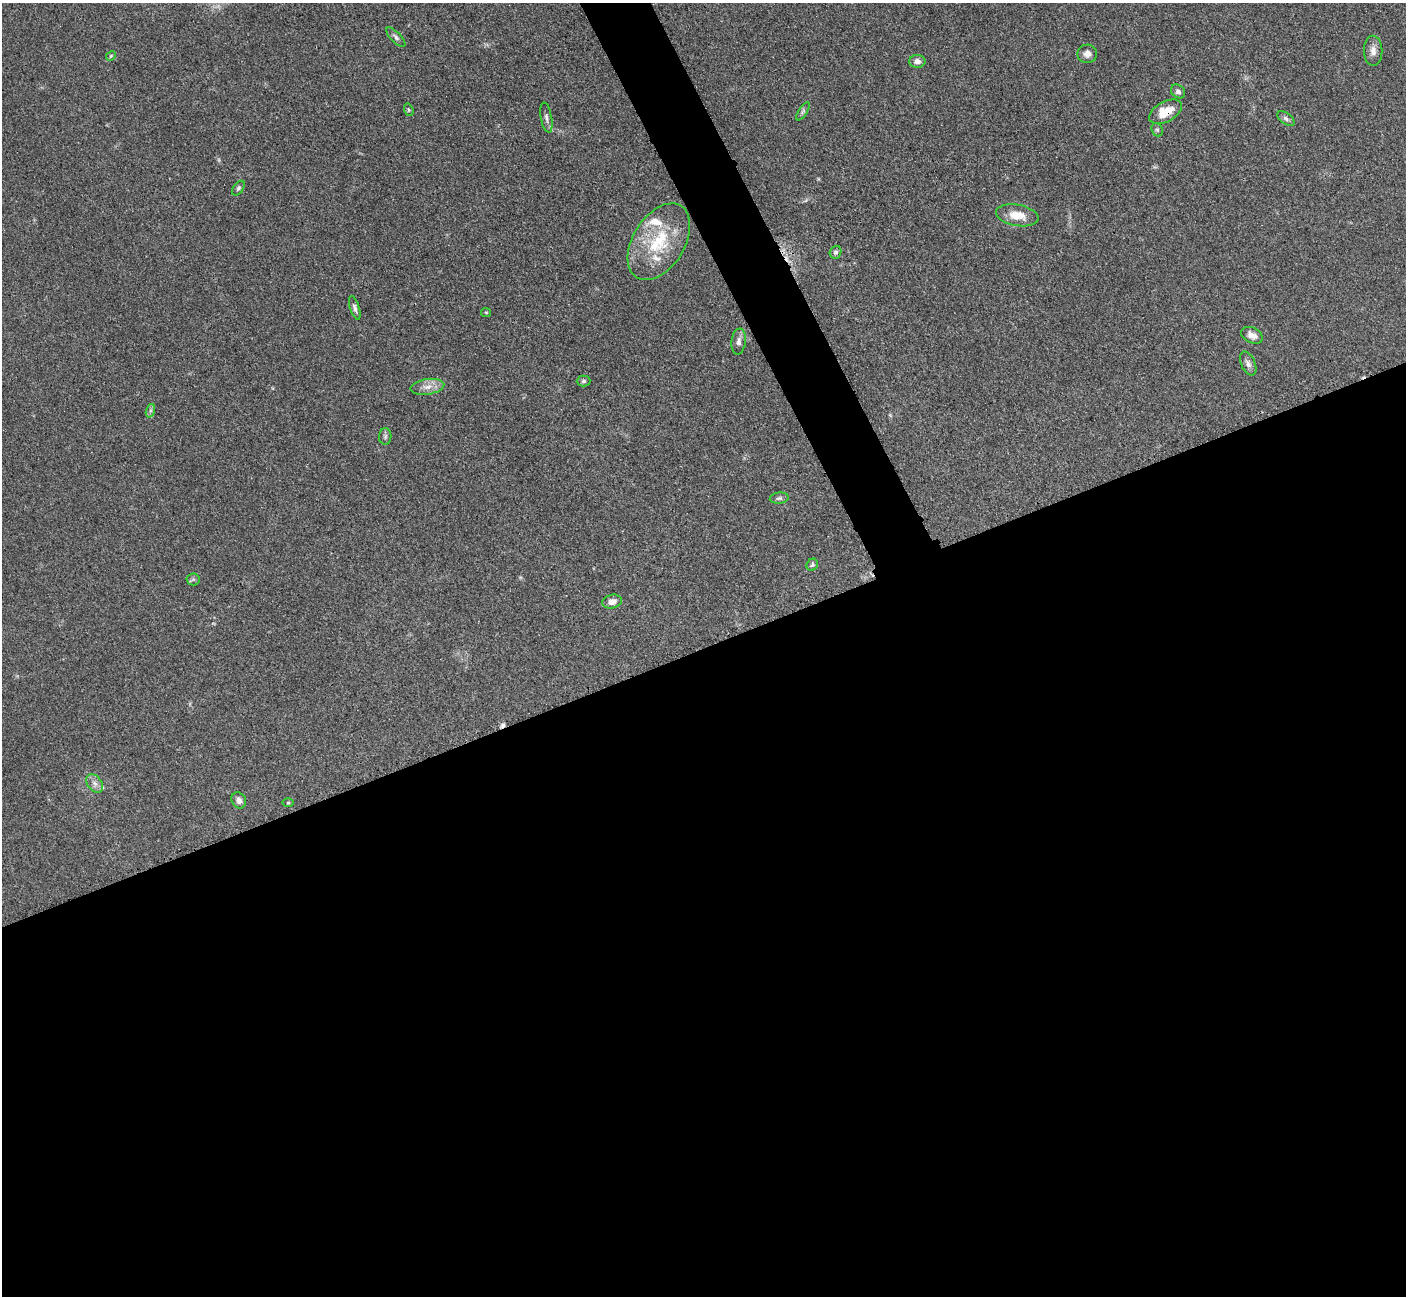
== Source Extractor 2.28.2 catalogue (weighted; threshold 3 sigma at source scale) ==
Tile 15 of 4 x 4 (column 3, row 4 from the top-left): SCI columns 2824-4227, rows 299-1592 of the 5647 x 5638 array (HDU 1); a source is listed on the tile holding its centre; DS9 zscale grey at full resolution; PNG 1408 x 1298 px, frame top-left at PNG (2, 3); each listed source drawn as its Kron ellipse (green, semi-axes under 4 px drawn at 4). Shown black and unused: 52% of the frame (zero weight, under 3 of 4 exposures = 2% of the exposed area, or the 3 px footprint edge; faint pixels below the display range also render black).
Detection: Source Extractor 2.28.2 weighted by HDU 2 'WHT'; one run over the whole footprint, this tile lists its part. Background 0.0833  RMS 0.0058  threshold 0.026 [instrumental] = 3 sigma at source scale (4.5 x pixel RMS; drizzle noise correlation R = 1.50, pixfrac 1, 0.05/0.05 arcsec/px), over >= 5 px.
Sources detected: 37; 1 too faint to see at this stretch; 2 cosmic-ray / hot-pixel residue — neither listed nor drawn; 2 inside a brighter listed object's ellipse — not listed separately; the other 32 listed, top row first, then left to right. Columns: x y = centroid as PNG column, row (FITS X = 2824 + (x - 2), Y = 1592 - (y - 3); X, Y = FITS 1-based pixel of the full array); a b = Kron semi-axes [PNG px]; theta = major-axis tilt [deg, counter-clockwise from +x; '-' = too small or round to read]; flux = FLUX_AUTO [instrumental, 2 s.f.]
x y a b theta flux
396 37 12 5 -46 1.8
1373 51 15 9 -89 4
1087 54 10 9 - 3.3
111 56 5 4 - 0.73
917 61 8 6 1 3
1178 91 8 6 -40 2
409 110 6 4 -73 0.79
803 111 10 4 57 1.4
1165 112 18 10 28 12
546 118 15 5 -80 2.2
1286 118 10 5 -38 1.8
1157 130 7 5 -67 1.2
238 188 8 5 53 1.2
1017 215 21 10 -10 10
659 242 42 26 58 35
835 252 7 5 70 1.5
355 308 12 4 -72 1.9
486 312 5 4 - 0.7
1252 335 11 7 -27 3.9
739 341 13 7 83 3
1248 363 12 7 -65 2.6
584 381 7 5 0 1.1
427 387 17 7 8 4.8
150 411 7 4 72 1.2
385 437 8 6 88 1.5
779 498 9 5 7 1.5
812 565 6 5 - 1
193 579 6 6 - 1.1
612 602 10 7 13 3.5
95 783 10 7 -50 3.1
239 800 8 7 - 2.6
288 803 5 3 - 0.58
Overlapping masked pixels (flux is a lower limit): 1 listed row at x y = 1165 112